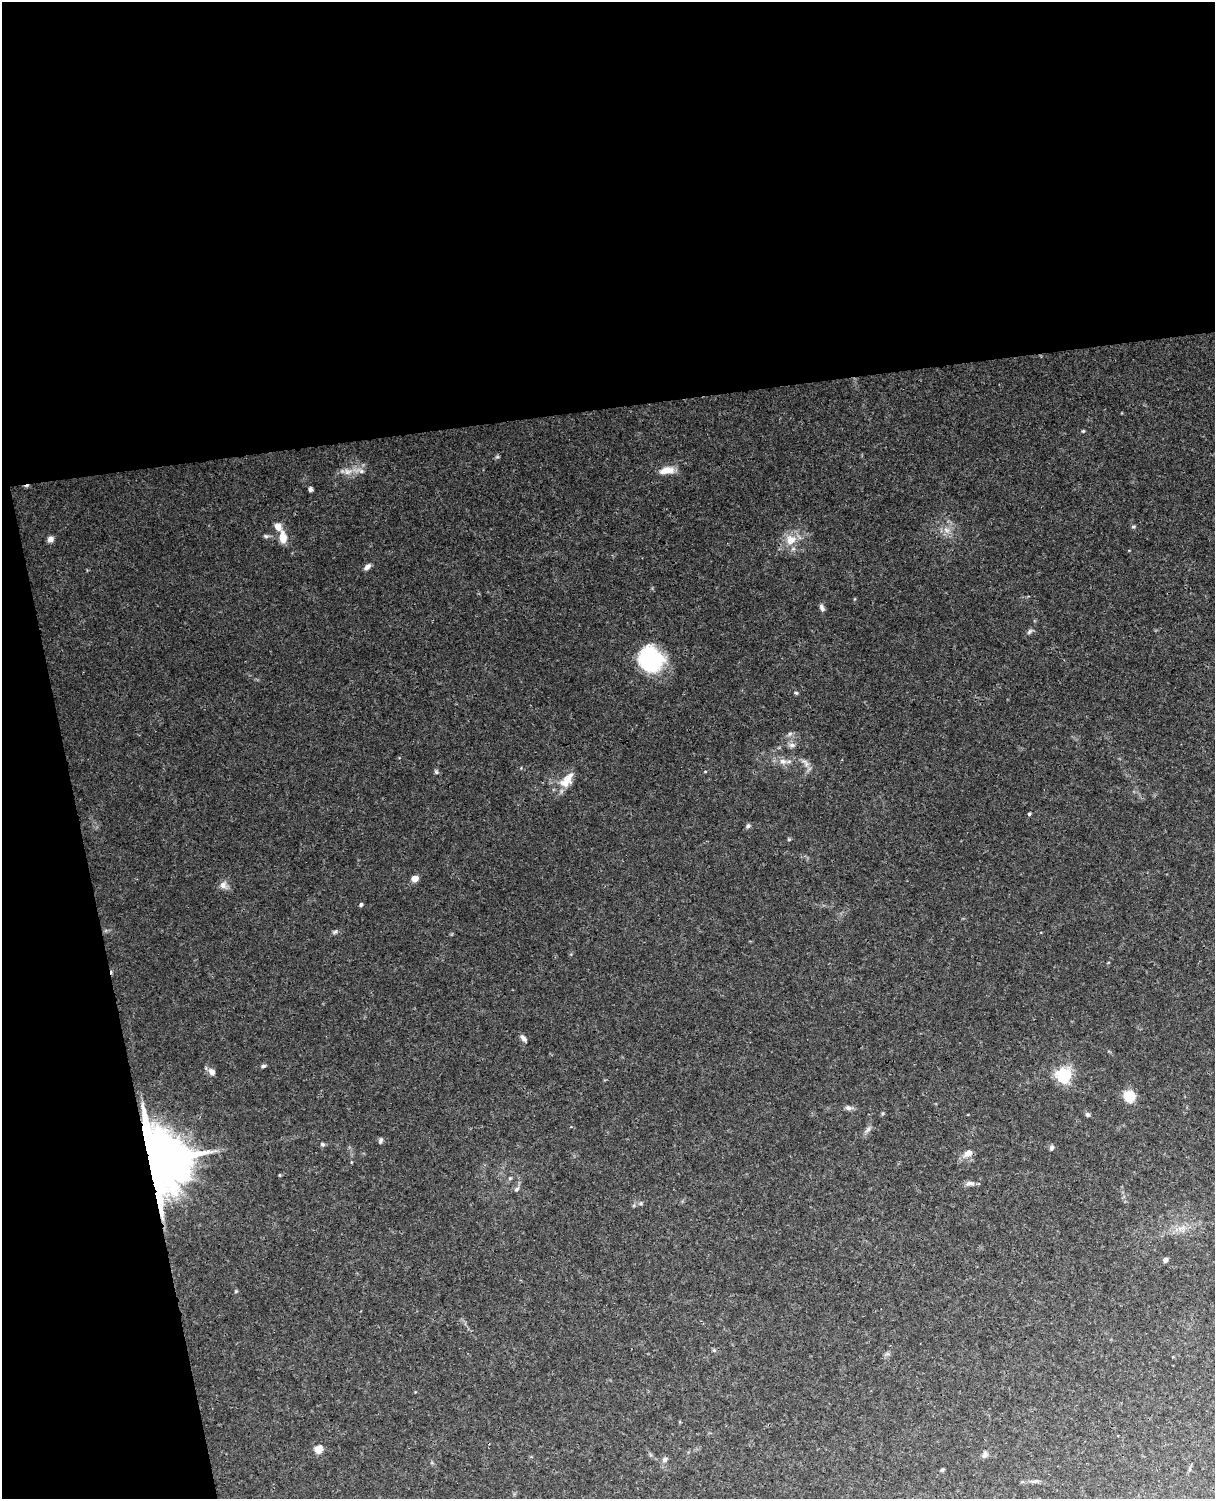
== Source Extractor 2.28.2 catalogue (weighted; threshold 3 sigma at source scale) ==
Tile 1 of 4 x 3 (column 1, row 1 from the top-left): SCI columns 58-1270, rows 3149-4645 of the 4967 x 4909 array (HDU 1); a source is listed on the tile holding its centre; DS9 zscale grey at full resolution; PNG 1217 x 1501 px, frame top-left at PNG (2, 2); no overlay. Shown black and unused: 33% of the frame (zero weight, under 3 of 4 exposures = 6% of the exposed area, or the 3 px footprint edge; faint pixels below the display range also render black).
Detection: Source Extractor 2.28.2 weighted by HDU 2 'WHT'; one run over the whole footprint, this tile lists its part. Background 0.0472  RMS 0.0047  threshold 0.0212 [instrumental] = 3 sigma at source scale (4.5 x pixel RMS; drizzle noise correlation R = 1.50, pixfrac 1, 0.05/0.05 arcsec/px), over >= 5 px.
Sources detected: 44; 1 cosmic-ray / hot-pixel residue — not listed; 1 inside a brighter listed object's ellipse — not listed separately; the other 42 listed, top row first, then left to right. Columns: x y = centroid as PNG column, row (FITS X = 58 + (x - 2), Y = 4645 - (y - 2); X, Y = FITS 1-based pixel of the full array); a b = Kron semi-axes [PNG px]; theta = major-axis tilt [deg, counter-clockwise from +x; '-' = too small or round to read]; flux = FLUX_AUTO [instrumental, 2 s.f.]
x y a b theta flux
1083 431 4 4 - 0.42
666 470 20 8 10 4.6
348 471 12 7 -1 2.9
361 471 6 4 -72 0.86
310 489 6 5 - 0.94
946 530 7 4 -71 1.2
283 538 16 8 -84 5
50 539 7 6 - 1.8
791 540 15 14 - 6.2
367 567 8 5 42 1.7
822 607 9 5 -72 1.3
1029 632 9 4 55 0.95
651 660 26 24 -63 35
796 693 5 4 - 0.56
792 745 7 6 - 1.4
783 761 9 6 -1 1.9
436 772 6 5 - 0.71
567 780 23 11 53 6.6
1029 814 4 4 - 0.66
748 826 6 5 - 0.85
415 879 5 4 - 6.5
223 885 10 8 -62 2.2
361 904 4 4 - 0.8
523 1038 9 5 -56 1.5
263 1066 6 5 - 0.77
212 1072 8 6 -53 2.5
1064 1075 6 6 - 120
1129 1096 10 8 -38 12
848 1108 9 6 -9 1.4
1087 1114 6 5 - 0.74
381 1141 8 5 61 0.93
322 1144 6 5 - 0.74
1052 1148 6 5 - 1.1
968 1153 10 7 30 3
154 1161 14 13 - 4300
510 1178 5 4 - 0.6
970 1183 11 5 -10 1.7
516 1189 7 5 28 0.94
1165 1260 4 4 - 2.4
318 1449 9 8 - 3.4
985 1455 9 6 67 1.3
665 1460 7 6 - 1.3
Overlapping masked pixels (flux is a lower limit): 1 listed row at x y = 154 1161